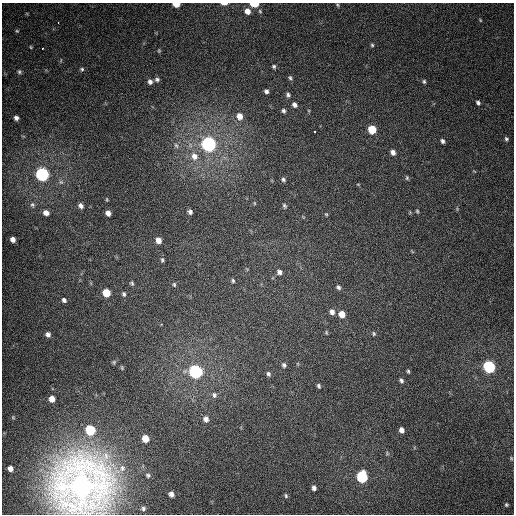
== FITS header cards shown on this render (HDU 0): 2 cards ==
NAXIS1  =                  512
NAXIS2  =                  512

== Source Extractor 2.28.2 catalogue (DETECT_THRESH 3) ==
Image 512 x 512 px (HDU 0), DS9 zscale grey, 1 PNG px = 1 image px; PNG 516 x 516 px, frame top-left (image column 1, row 512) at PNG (2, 3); no overlay
Background 360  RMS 8.5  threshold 25.5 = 3 sigma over >= 5 px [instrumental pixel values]
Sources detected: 90; all 90 listed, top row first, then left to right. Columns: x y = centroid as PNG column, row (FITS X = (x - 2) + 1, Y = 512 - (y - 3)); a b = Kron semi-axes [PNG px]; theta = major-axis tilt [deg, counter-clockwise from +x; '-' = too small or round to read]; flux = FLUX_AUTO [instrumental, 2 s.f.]
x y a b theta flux
176 4 6 4 -4 9100
224 4 7 3 0 2200
254 4 7 4 -3 9400
337 5 6 4 -25 780
247 11 7 7 - 4500
260 11 6 5 - 1000
480 20 4 3 - 450
58 22 3 2 - 2300
17 31 5 4 - 740
372 45 4 4 - 750
31 47 4 4 - 550
42 48 3 3 - 3300
159 51 5 4 - 630
274 66 5 5 - 960
82 69 6 5 - 1000
19 72 6 5 - 1000
290 78 6 4 -57 970
157 79 6 5 - 1300
424 81 5 3 - 850
150 82 6 6 - 1800
266 91 5 4 - 1500
288 95 6 5 - 1300
478 103 6 4 -56 1300
294 105 7 5 -56 2100
283 111 6 5 - 1200
239 116 8 7 - 4800
16 118 4 4 - 1700
372 129 6 5 - 19000
315 132 3 3 - 3300
506 139 5 4 - 980
442 141 4 3 - 1400
208 144 7 6 - 220000
176 145 8 5 -62 1400
393 152 6 5 - 2600
194 156 11 10 - 5800
42 174 6 6 - 150000
407 178 6 4 -78 870
283 179 6 5 - 1300
358 184 5 3 - 530
254 203 5 3 - 450
32 205 6 5 - 990
81 206 6 5 - 2200
284 206 6 4 -59 910
417 211 5 4 - 760
190 212 5 5 - 1700
46 213 5 5 - 2900
108 213 5 4 - 2800
326 214 4 4 - 620
13 239 5 4 - 2700
158 240 6 5 - 4500
162 260 6 4 -85 980
279 272 5 5 - 2000
233 281 6 4 -75 800
132 283 6 5 - 940
174 284 6 4 -75 790
338 287 7 5 -49 1400
106 293 6 5 - 14000
124 294 6 5 - 1200
64 300 6 5 - 1600
332 312 7 6 - 2600
342 314 6 5 - 6800
48 334 6 5 - 2400
374 334 5 4 - 760
114 362 6 5 - 830
284 365 6 5 - 1400
489 367 6 6 - 100000
195 371 7 6 - 150000
408 371 4 3 - 730
268 374 7 5 -71 1400
401 380 5 4 - 1200
319 386 4 3 - 970
214 395 8 6 -76 1600
52 399 5 5 - 5300
13 417 5 5 - 720
206 419 6 5 - 2800
90 430 6 6 - 37000
401 430 5 4 - 2800
145 438 6 5 - 8700
387 453 5 5 - 730
511 458 5 4 - 620
122 468 10 9 - 3900
10 469 5 4 - 3300
148 475 6 5 - 1100
362 477 7 6 - 71000
82 486 24 23 - 990000
314 488 5 4 - 1700
171 494 5 4 - 2700
286 496 6 4 -76 950
506 505 6 5 - 880
143 508 6 5 - 1300
At the frame edge (FLAGS 8, measured only in part): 4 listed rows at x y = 176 4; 224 4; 254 4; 82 486